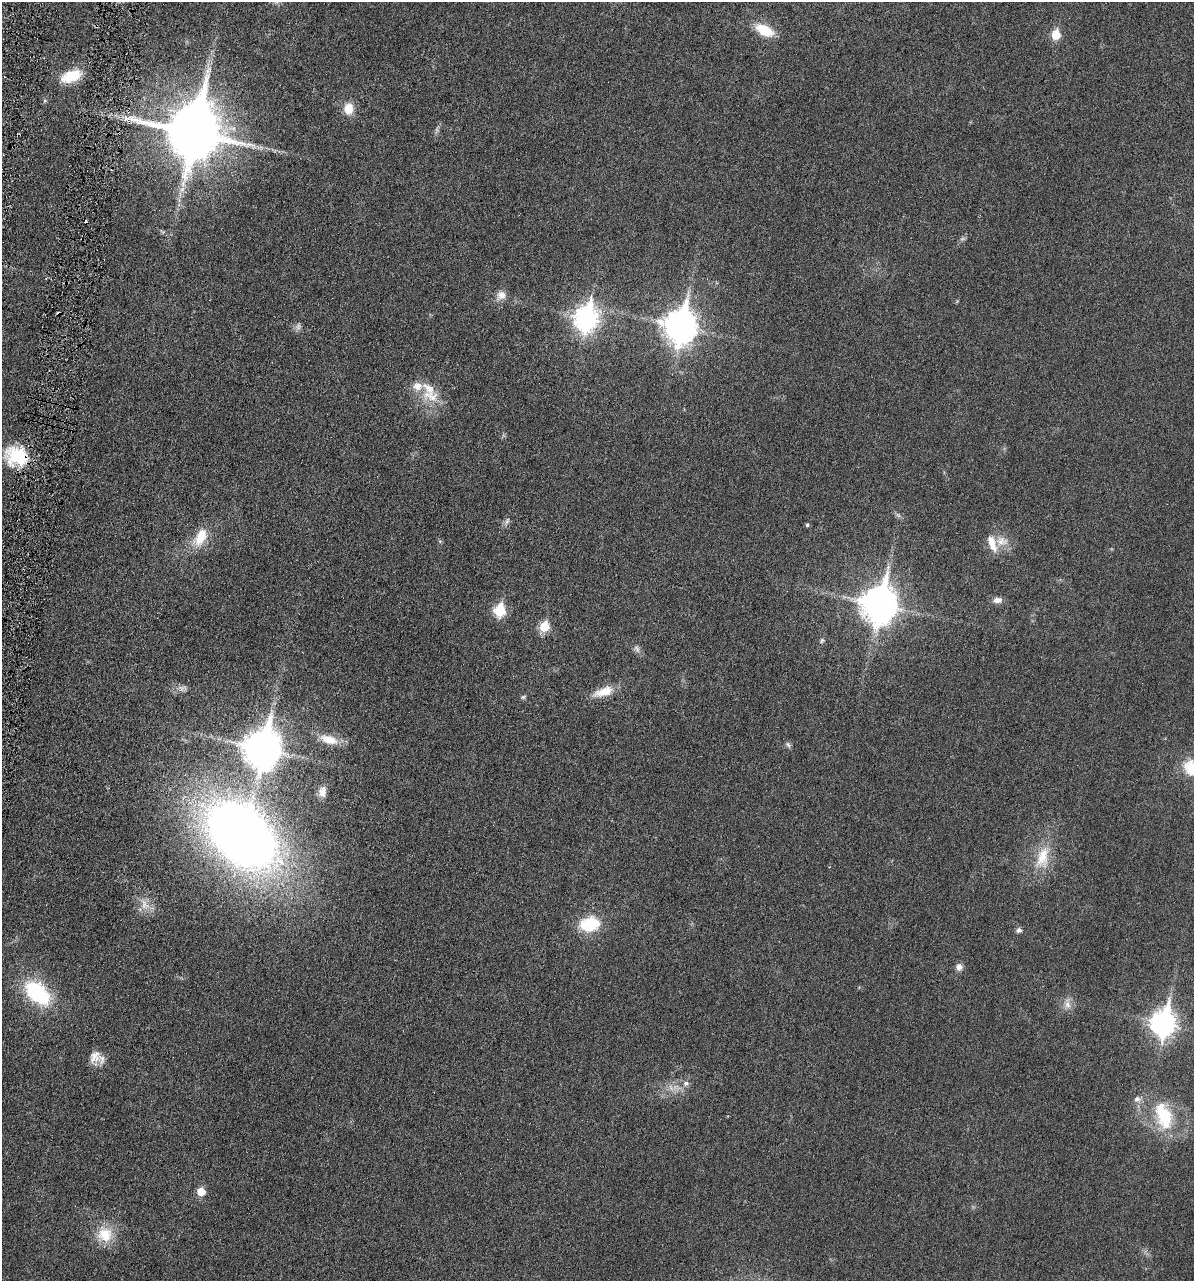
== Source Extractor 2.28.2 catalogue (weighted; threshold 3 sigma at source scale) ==
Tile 11 of 4 x 4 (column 3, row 3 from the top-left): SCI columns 2526-3717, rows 1328-2606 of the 5153 x 5187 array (HDU 1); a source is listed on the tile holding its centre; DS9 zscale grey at full resolution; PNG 1196 x 1283 px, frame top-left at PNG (2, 2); no overlay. Shown black and unused: <1% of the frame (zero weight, under 3 of 6 exposures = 1% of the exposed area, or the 3 px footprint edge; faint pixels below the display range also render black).
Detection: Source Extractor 2.28.2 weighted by HDU 2 'WHT'; one run over the whole footprint, this tile lists its part. Background 0.0305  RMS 0.0046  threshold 0.0186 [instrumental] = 3 sigma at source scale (4.09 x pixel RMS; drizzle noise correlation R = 1.36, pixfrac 0.8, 0.05/0.05 arcsec/px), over >= 5 px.
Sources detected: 54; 3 too faint to see at this stretch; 1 inside a brighter object's white glare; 2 cosmic-ray / hot-pixel residue — not listed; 2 inside a brighter listed object's ellipse — not listed separately; the other 46 listed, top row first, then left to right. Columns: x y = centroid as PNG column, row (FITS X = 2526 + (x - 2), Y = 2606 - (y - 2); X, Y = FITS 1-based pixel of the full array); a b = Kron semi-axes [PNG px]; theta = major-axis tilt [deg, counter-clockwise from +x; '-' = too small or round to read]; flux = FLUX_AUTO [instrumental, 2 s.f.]
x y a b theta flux
764 30 18 10 -26 12
1056 34 6 5 - 15
71 76 24 12 20 11
349 109 13 11 87 5.9
194 133 16 16 - 2700
182 189 10 6 63 2
501 295 13 11 20 3.2
586 319 11 8 77 280
680 326 13 10 81 590
431 396 28 14 -21 8.8
17 456 27 20 -15 19
898 515 8 5 -44 0.91
507 521 10 5 65 1.2
807 525 5 4 - 0.64
201 537 26 14 62 9.6
1002 541 19 13 -6 5.5
992 543 22 10 -71 5.8
998 600 12 8 0 2.3
879 604 13 11 78 840
499 610 7 6 - 30
544 626 6 6 - 16
822 640 7 5 74 0.75
637 649 12 6 -59 1.5
182 688 13 8 7 2
604 692 26 11 18 6.9
523 697 6 6 - 0.7
329 739 24 11 -17 7.2
788 745 9 5 -62 0.97
263 749 14 11 78 950
1192 768 20 19 - 13
322 792 14 9 81 3
242 835 53 36 -44 520
1043 857 33 17 77 12
145 905 16 11 -63 4.4
589 924 18 13 10 19
1019 930 7 6 - 1.3
959 967 9 8 - 2.1
37 993 33 20 -43 32
1067 1004 16 8 -79 2.8
1163 1023 11 9 79 300
95 1057 18 15 57 4.7
686 1083 7 7 - 1.5
1137 1099 10 9 - 2
1164 1116 37 20 -72 22
201 1192 6 6 - 8.4
105 1234 20 19 - 11
Overlapping masked pixels (flux is a lower limit): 2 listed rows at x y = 194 133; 17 456
Isophote crosses this tile's border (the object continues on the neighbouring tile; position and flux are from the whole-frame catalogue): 1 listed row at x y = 1192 768